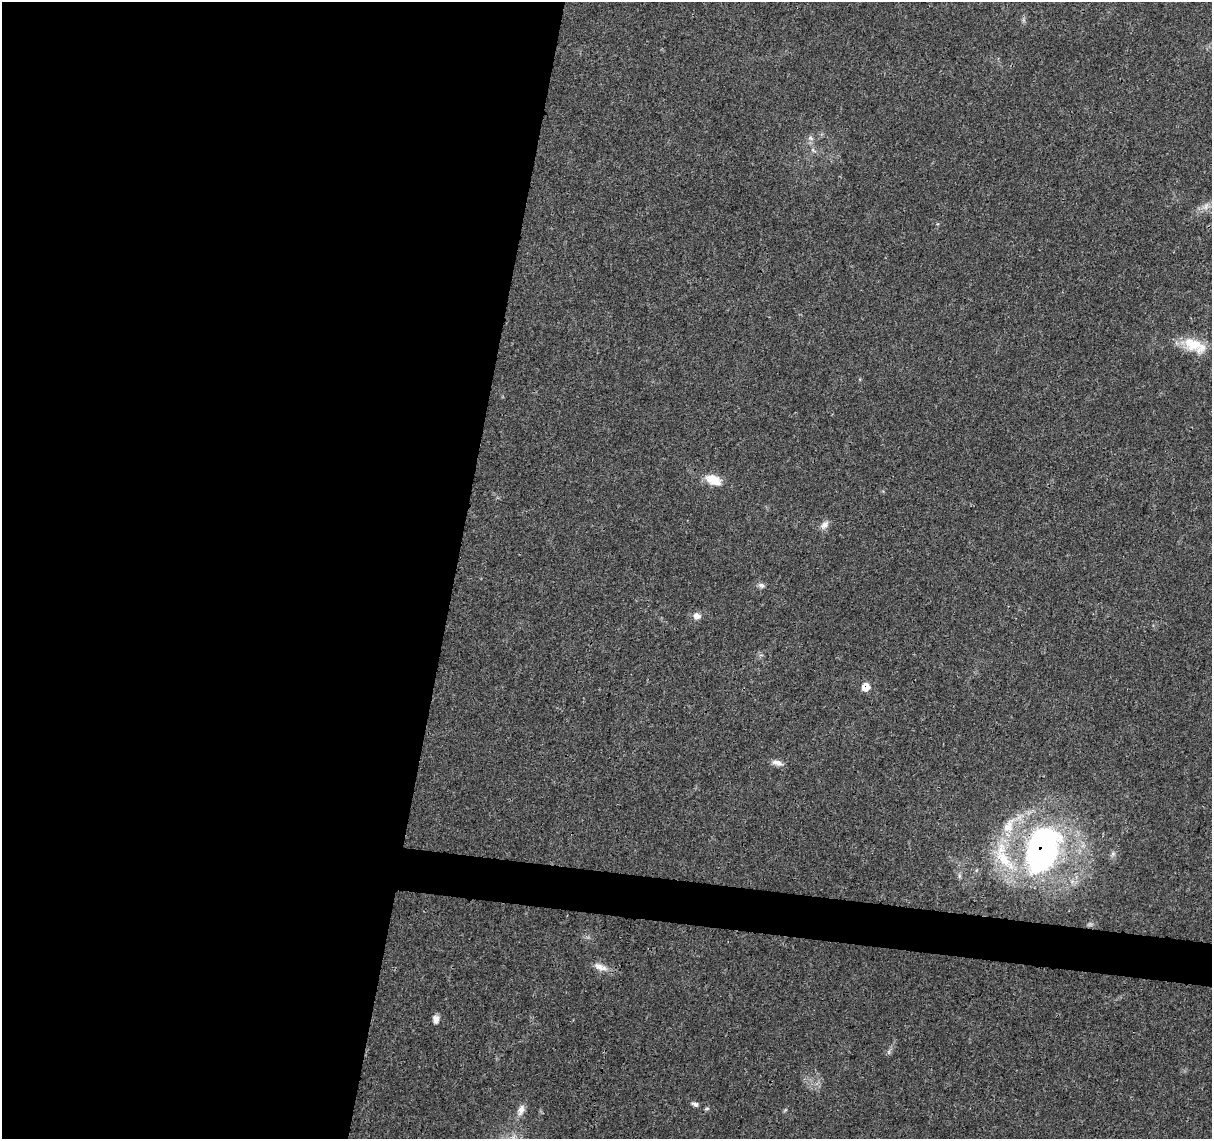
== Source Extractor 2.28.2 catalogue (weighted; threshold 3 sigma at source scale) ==
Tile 5 of 4 x 4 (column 1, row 2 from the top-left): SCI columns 6-1215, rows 2500-3636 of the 4856 x 5063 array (HDU 1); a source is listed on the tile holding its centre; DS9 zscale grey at full resolution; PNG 1214 x 1141 px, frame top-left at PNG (2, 2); no overlay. Shown black and unused: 40% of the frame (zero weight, under 3 of 4 exposures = <1% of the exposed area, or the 3 px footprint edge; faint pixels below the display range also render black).
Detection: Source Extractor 2.28.2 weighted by HDU 2 'WHT'; one run over the whole footprint, this tile lists its part. Background 0.0252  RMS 0.0024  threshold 0.011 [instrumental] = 3 sigma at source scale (4.5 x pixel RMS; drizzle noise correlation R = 1.50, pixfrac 1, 0.0396/0.0396 arcsec/px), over >= 5 px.
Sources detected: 23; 1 inside a brighter listed object's ellipse — not listed separately; the other 22 listed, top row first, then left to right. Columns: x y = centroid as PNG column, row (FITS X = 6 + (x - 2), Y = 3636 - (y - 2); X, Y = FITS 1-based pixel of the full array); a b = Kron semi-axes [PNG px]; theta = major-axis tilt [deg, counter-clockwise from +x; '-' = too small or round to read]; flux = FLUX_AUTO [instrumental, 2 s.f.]
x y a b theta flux
810 138 9 6 -41 0.82
813 150 6 4 -72 0.45
1206 206 13 8 52 1.8
1194 345 34 17 -23 6.9
713 480 23 12 -21 4.1
824 525 13 8 47 1.4
761 585 9 6 -31 0.79
697 616 10 8 -21 1.4
866 687 8 7 - 3.1
777 763 14 7 -16 1.4
1008 826 28 14 59 6.6
1042 850 48 29 74 79
1113 854 8 6 70 0.67
1004 859 44 15 -47 11
959 876 7 4 72 0.44
600 967 21 8 -20 2.2
436 1019 10 7 86 1.4
889 1052 6 4 -72 0.41
695 1104 10 5 -28 0.77
707 1109 7 3 9 0.36
521 1110 17 8 68 1.8
785 1110 7 4 53 0.33
Overlapping masked pixels (flux is a lower limit): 2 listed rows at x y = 866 687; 1042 850